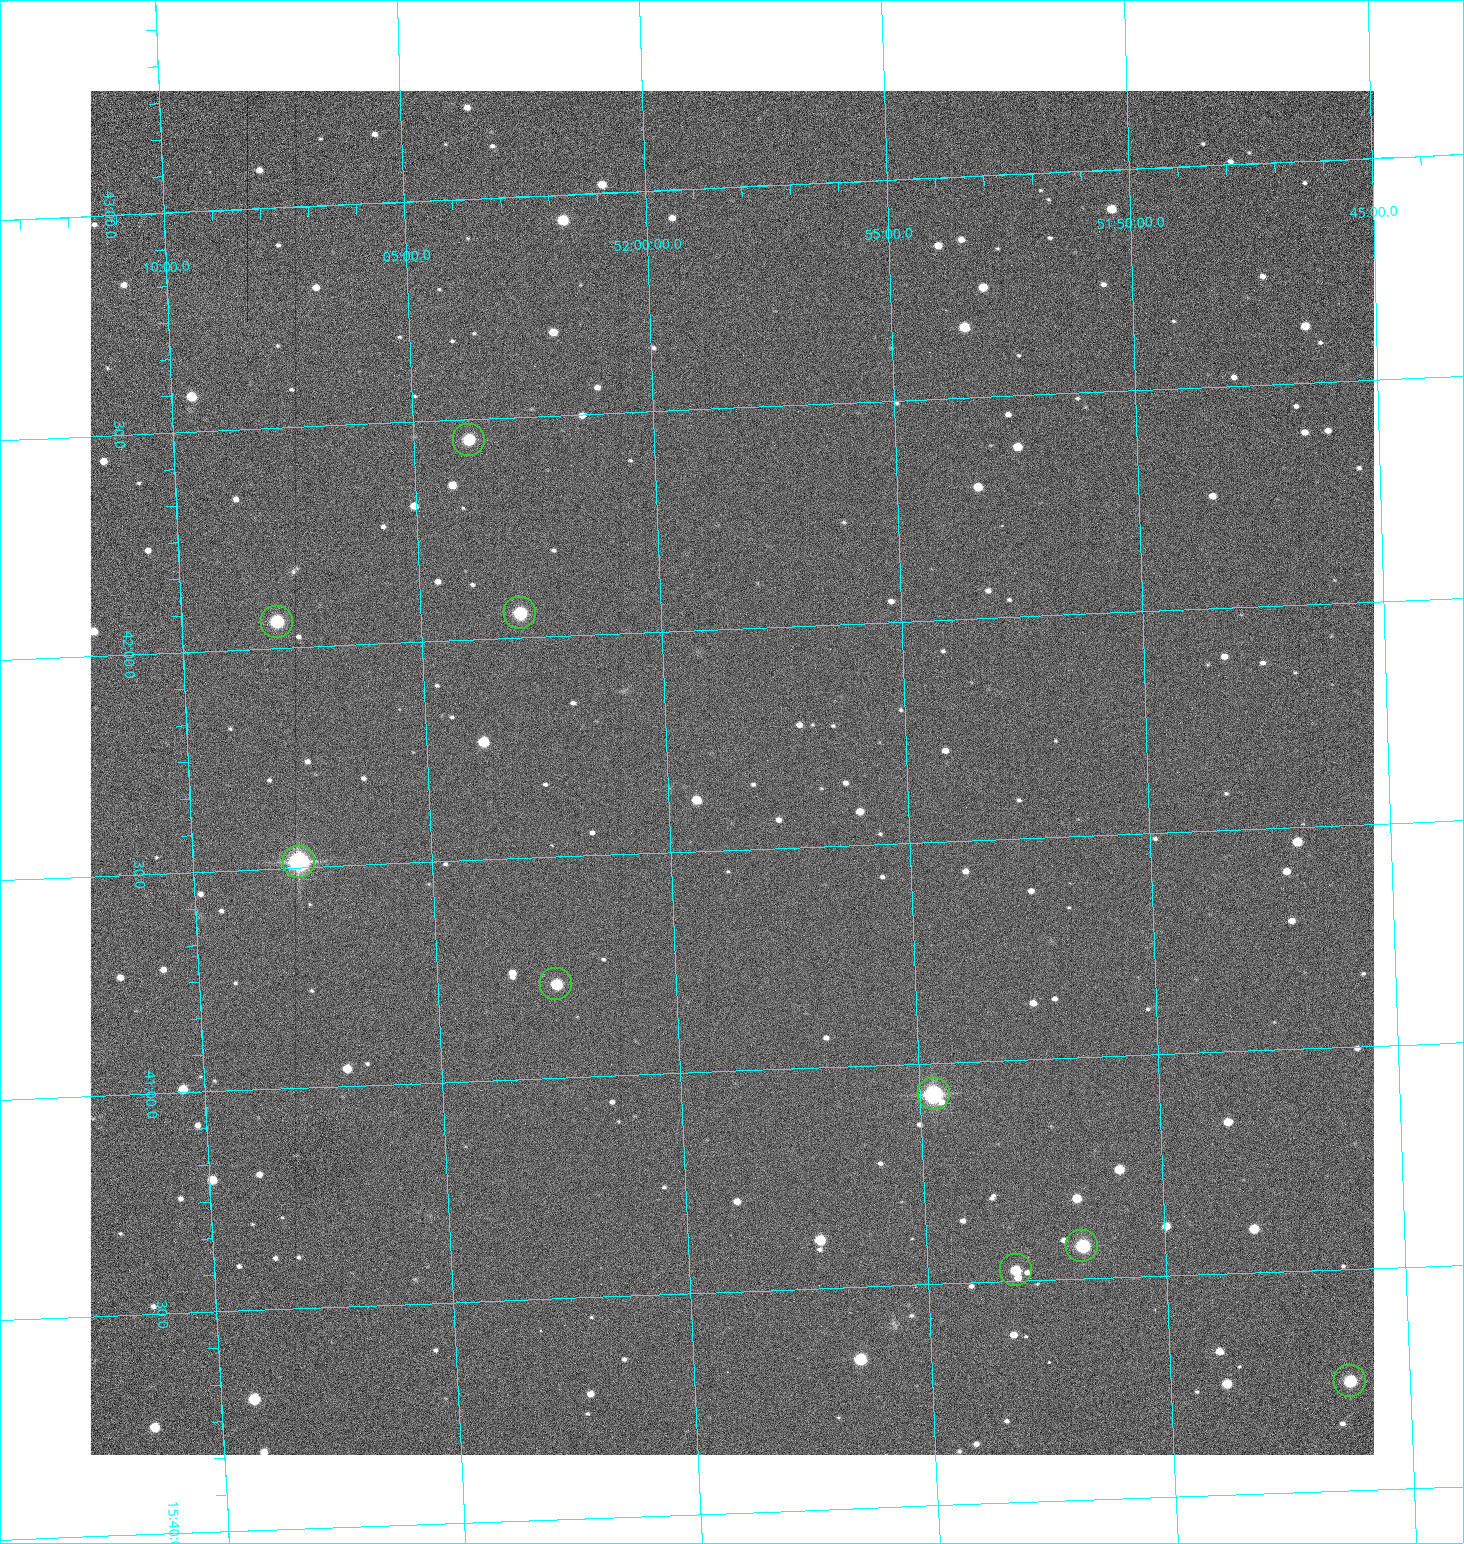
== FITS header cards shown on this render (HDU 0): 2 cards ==
NAXIS1  =                 1284 /fastest changing axis
NAXIS2  =                 1364 /next to fastest changing axis

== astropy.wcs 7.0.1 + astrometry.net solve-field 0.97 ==
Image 1284 x 1364 px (HDU 0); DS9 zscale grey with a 90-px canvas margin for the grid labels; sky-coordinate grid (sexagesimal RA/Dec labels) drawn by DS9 from the SOLVED WCS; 9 Tycho-2 reference stars matched to detected sources circled (green)
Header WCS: RA---TAN/DEC--TAN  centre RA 15:41:40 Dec +51:59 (235.42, +51.98 deg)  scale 1.26 arcsec/px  FOV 26.9' x 28.5'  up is +92 deg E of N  parity flipped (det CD > 0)
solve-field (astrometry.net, Tycho-2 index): VERIFIED the header's WCS against the Tycho-2 star catalogue (9 matches, 0 conflicts) and refined it, rather than solving blind
Solved WCS: RA---TAN-SIP/DEC--TAN-SIP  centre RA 15:41:40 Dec +51:59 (235.42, +51.98 deg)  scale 1.25 arcsec/px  FOV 26.8' x 28.5'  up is +92 deg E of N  parity flipped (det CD > 0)
The solver's refit moves the header's centre by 0.52 arcsec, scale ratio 0.9971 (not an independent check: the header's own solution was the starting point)
Tycho-2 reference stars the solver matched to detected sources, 9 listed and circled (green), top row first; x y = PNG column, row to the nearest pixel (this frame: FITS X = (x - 91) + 1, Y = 1364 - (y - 91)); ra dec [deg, ICRS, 3 dp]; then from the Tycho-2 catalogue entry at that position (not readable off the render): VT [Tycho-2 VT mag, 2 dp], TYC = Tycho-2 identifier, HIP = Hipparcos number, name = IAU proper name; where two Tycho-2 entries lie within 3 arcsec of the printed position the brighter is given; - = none
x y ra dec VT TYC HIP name
470 440 235.614 +52.064 11.61 3489-1132-1 - -
521 613 235.514 +52.049 11.19 3489-1407-1 - -
278 622 235.515 +52.133 11.12 3489-1380-1 - -
300 862 235.378 +52.130 9.31 3489-1322-1 76850 -
557 984 235.303 +52.042 11.52 3489-958-1 - -
935 1094 235.232 +51.912 9.59 3489-824-1 - -
1083 1246 235.143 +51.862 10.97 3489-1016-1 - -
1017 1270 235.131 +51.886 12.29 3489-908-1 - -
1351 1381 235.062 +51.771 11.53 3489-1453-1 - -